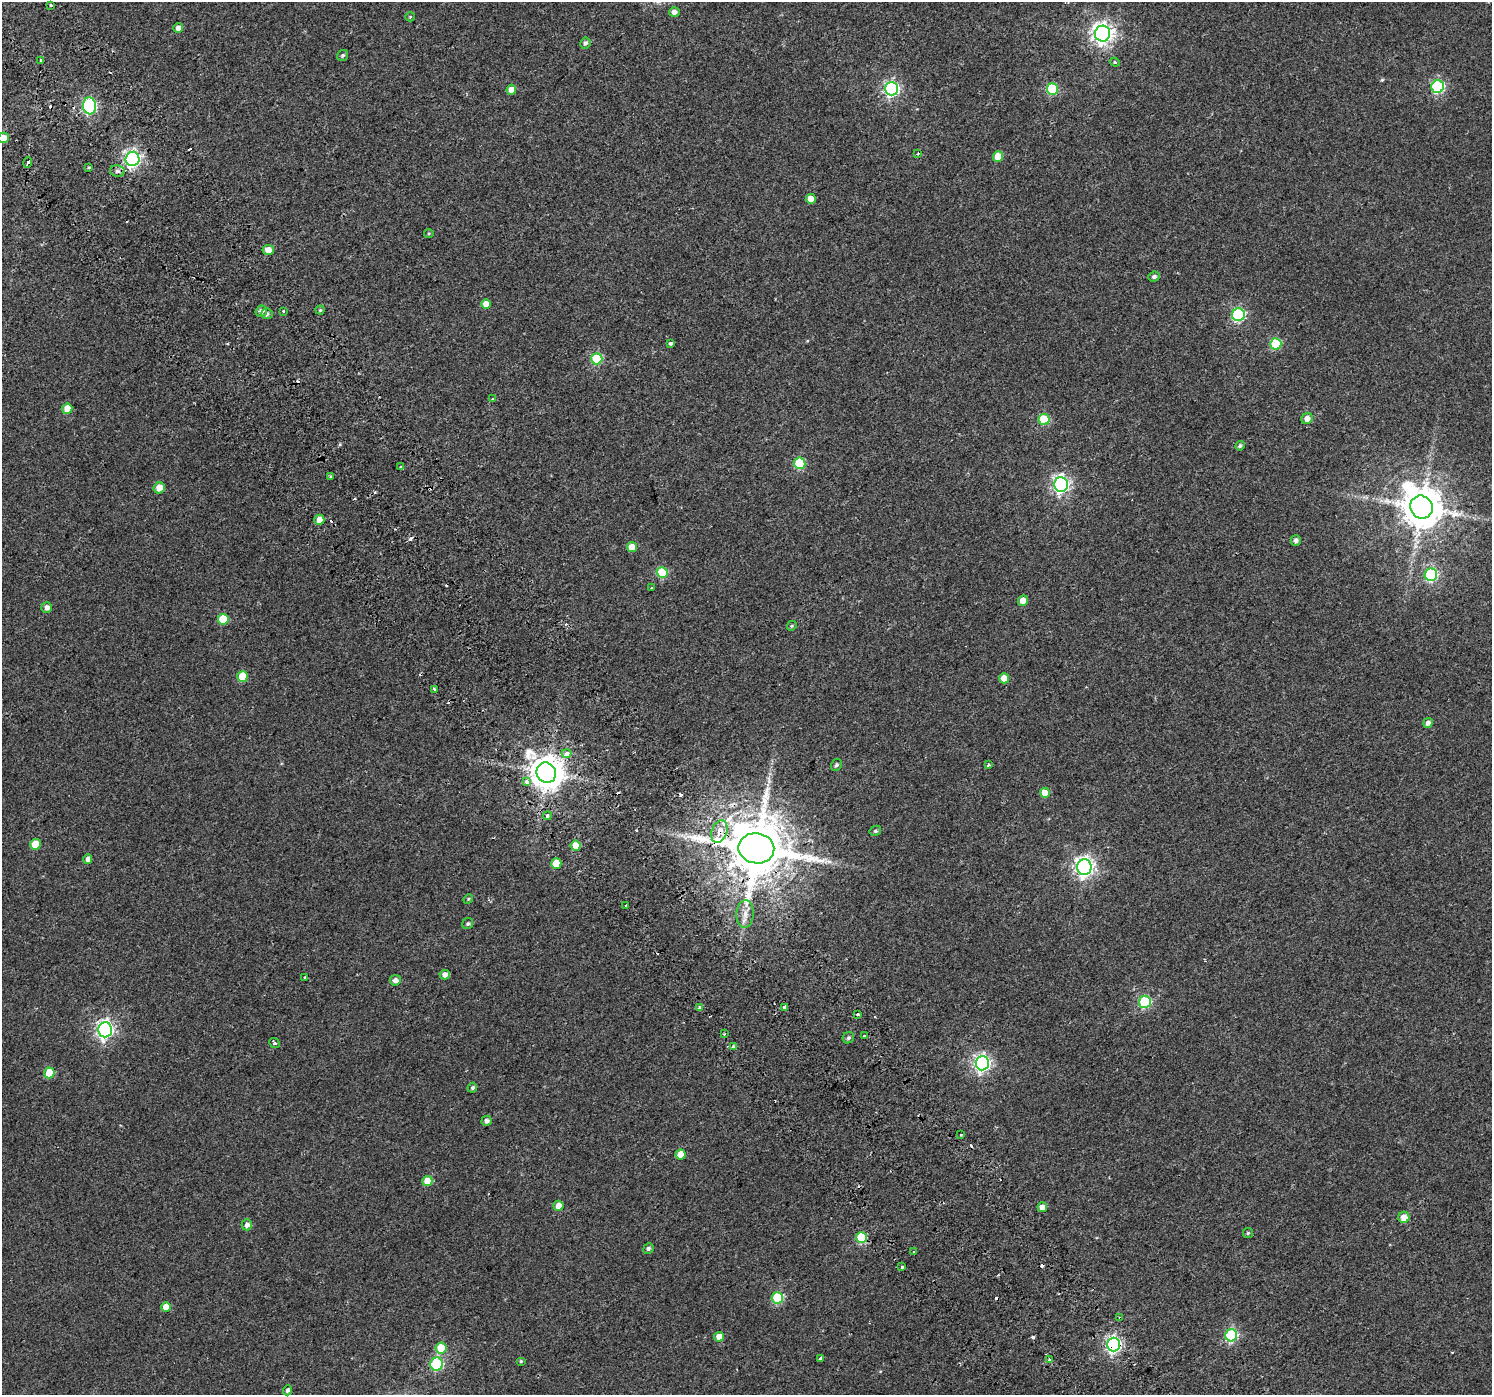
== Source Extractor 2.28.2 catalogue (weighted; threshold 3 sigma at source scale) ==
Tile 11 of 4 x 4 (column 3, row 3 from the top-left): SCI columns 3036-4525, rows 1626-3018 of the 6064 x 5973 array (HDU 1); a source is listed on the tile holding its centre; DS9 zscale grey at full resolution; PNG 1494 x 1397 px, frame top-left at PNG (2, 2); each listed source drawn as its Kron ellipse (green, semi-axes under 4 px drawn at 4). Shown black and unused: <1% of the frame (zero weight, under 2 of 3 exposures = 3% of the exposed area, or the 3 px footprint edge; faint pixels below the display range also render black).
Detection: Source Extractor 2.28.2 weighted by HDU 2 'WHT'; one run over the whole footprint, this tile lists its part. Background 0.00307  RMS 0.0036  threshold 0.016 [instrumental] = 3 sigma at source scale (4.5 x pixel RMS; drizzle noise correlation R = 1.50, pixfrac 1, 0.0396/0.0396 arcsec/px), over >= 5 px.
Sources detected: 142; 21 cosmic-ray / hot-pixel residue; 1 long thin detection or spike segment (spike, bleed or trail) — neither listed nor drawn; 1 inside a brighter listed object's ellipse — not listed separately; the other 119 listed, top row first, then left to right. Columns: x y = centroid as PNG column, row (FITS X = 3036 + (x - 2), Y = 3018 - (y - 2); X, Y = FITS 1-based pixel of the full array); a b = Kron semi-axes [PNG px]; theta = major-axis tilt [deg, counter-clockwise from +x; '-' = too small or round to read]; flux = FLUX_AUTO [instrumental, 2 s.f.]
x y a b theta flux
51 5 3 2 - 0.47
674 12 5 5 - 1.4
410 17 5 4 - 0.38
178 28 5 4 - 1.6
1102 34 8 7 - 220
585 43 5 5 - 1.1
343 55 6 5 - 0.69
41 61 4 3 - 2.3
1115 62 5 4 - 0.48
1438 87 6 6 - 42
891 89 7 6 - 81
1052 89 6 5 - 22
511 90 5 5 - 3.4
89 106 8 6 -85 61
3 138 5 5 - 3.7
918 154 4 3 - 0.61
998 156 5 5 - 5.9
132 159 7 7 - 110
28 162 5 3 - 2.7
89 167 3 3 - 2.8
117 171 7 6 - 1.3
811 199 5 5 - 4.8
429 233 5 4 - 0.4
268 250 6 5 - 3.5
1154 276 6 4 23 1.1
486 304 5 5 - 3.6
320 310 4 4 - 0.47
261 311 6 5 - 1.4
283 311 3 2 - 1.1
267 314 5 5 - 0.88
1238 315 6 6 - 48
671 343 4 3 - 1.3
1276 344 5 5 - 20
597 359 5 5 - 23
493 399 3 3 - 6.2
67 409 5 5 - 4.4
1044 419 5 5 - 14
1307 419 6 5 - 2.1
1240 446 5 4 - 0.65
800 463 6 5 - 21
401 467 4 3 - 1.1
331 476 4 3 - 0.48
1061 485 7 7 - 110
159 488 6 5 - 4.4
1421 507 12 11 - 1200
319 520 5 5 - 3.8
1296 540 5 5 - 1.2
632 547 5 5 - 4.2
662 572 5 5 - 17
1431 575 6 6 - 39
651 588 3 2 - 0.35
1023 601 5 5 - 3
47 608 5 5 - 1.7
223 619 5 5 - 11
792 626 5 4 - 0.46
242 677 5 5 - 9.5
1004 678 5 5 - 4.7
435 690 4 2 - 1.7
1428 723 5 5 - 1.5
567 753 5 4 - 3.7
836 765 6 5 - 0.76
989 765 4 3 - 0.88
546 773 10 9 - 710
526 782 4 4 - 2.5
1045 793 5 5 - 4.8
547 816 4 4 - 0.85
875 831 6 5 - 0.63
719 832 12 7 71 3.5
35 844 5 5 - 9.5
575 846 5 5 - 5.9
756 848 18 15 -8 3100
88 859 5 4 - 1.9
556 864 5 5 - 8.4
1084 867 8 7 - 160
468 899 5 4 - 0.39
626 906 3 3 - 2.9
745 914 14 8 86 3
468 924 6 5 - 0.67
445 975 5 4 - 1.9
305 978 4 3 - 2.3
395 980 5 5 - 1.6
1145 1002 6 6 - 28
700 1007 3 3 - 1.7
784 1007 4 3 - 1.8
858 1015 3 3 - 2.5
105 1030 7 7 - 130
724 1034 3 3 - 0.47
864 1036 3 3 - 0.86
848 1038 6 5 - 0.75
274 1043 6 4 -43 1.2
733 1047 4 3 - 0.91
982 1063 7 6 - 100
49 1073 5 5 - 8.2
472 1088 5 4 - 0.62
487 1121 5 5 - 1
961 1135 3 3 - 0.98
681 1155 5 5 - 5.7
427 1181 5 5 - 5.6
558 1206 5 5 - 3.2
1042 1207 5 4 - 2.7
1404 1217 5 5 - 3.4
247 1225 5 5 - 1.5
1248 1233 5 5 - 0.5
861 1237 5 5 - 19
648 1248 5 5 - 0.78
914 1252 4 3 - 0.33
902 1267 3 3 - 0.87
777 1298 5 5 - 24
166 1307 5 5 - 4.4
1120 1318 4 2 - 0.34
1231 1335 6 6 - 39
719 1337 5 5 - 3.2
1113 1344 7 6 - 99
441 1348 5 5 - 10
820 1358 3 3 - 1.3
1049 1359 3 3 - 0.59
521 1361 5 4 - 0.48
437 1364 6 6 - 29
287 1390 5 4 - 0.94
Overlapping masked pixels (flux is a lower limit): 7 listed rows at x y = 319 520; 546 773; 719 832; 756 848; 861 1237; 1120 1318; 1113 1344
Isophote crosses this tile's border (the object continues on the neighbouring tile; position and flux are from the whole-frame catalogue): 1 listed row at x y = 3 138